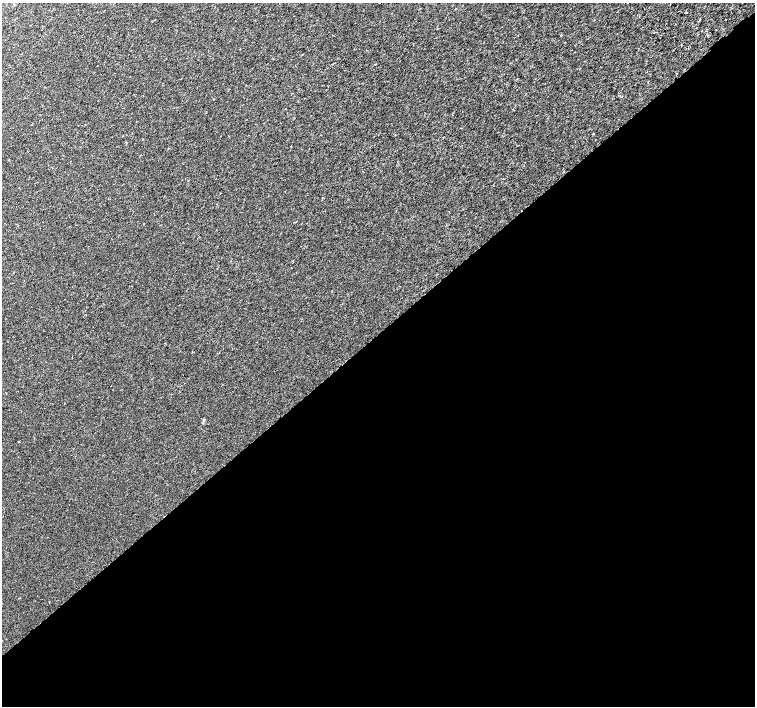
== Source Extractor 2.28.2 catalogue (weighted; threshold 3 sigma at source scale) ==
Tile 15 of 4 x 4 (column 3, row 4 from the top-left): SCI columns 3062-4566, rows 257-1663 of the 6116 x 6079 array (HDU 1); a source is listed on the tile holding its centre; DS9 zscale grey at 2 x 2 block average (1 PNG px = mean of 2 x 2 image px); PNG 757 x 708 px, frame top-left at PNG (2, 3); no overlay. Shown black and unused: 53% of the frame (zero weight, under 2 of 3 exposures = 3% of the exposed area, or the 3 px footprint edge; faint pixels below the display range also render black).
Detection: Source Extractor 2.28.2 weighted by HDU 2 'WHT'; one run over the whole footprint, this tile lists its part. Background 0.00214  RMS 0.0025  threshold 0.0111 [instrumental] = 3 sigma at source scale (4.5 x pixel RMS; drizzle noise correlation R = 1.50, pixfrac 1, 0.0396/0.0396 arcsec/px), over >= 5 px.
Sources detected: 5; all 5 listed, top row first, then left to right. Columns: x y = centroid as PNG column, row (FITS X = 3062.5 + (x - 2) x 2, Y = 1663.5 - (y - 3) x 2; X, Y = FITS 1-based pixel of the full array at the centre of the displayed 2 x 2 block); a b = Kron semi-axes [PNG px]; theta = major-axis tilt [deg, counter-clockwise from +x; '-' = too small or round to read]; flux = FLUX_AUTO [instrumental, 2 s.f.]
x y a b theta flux
14 4 2 2 - 0.4
686 12 2 2 - 2.5
725 19 2 2 - 0.22
681 45 2 2 - 0.78
375 64 2 2 - 0.33